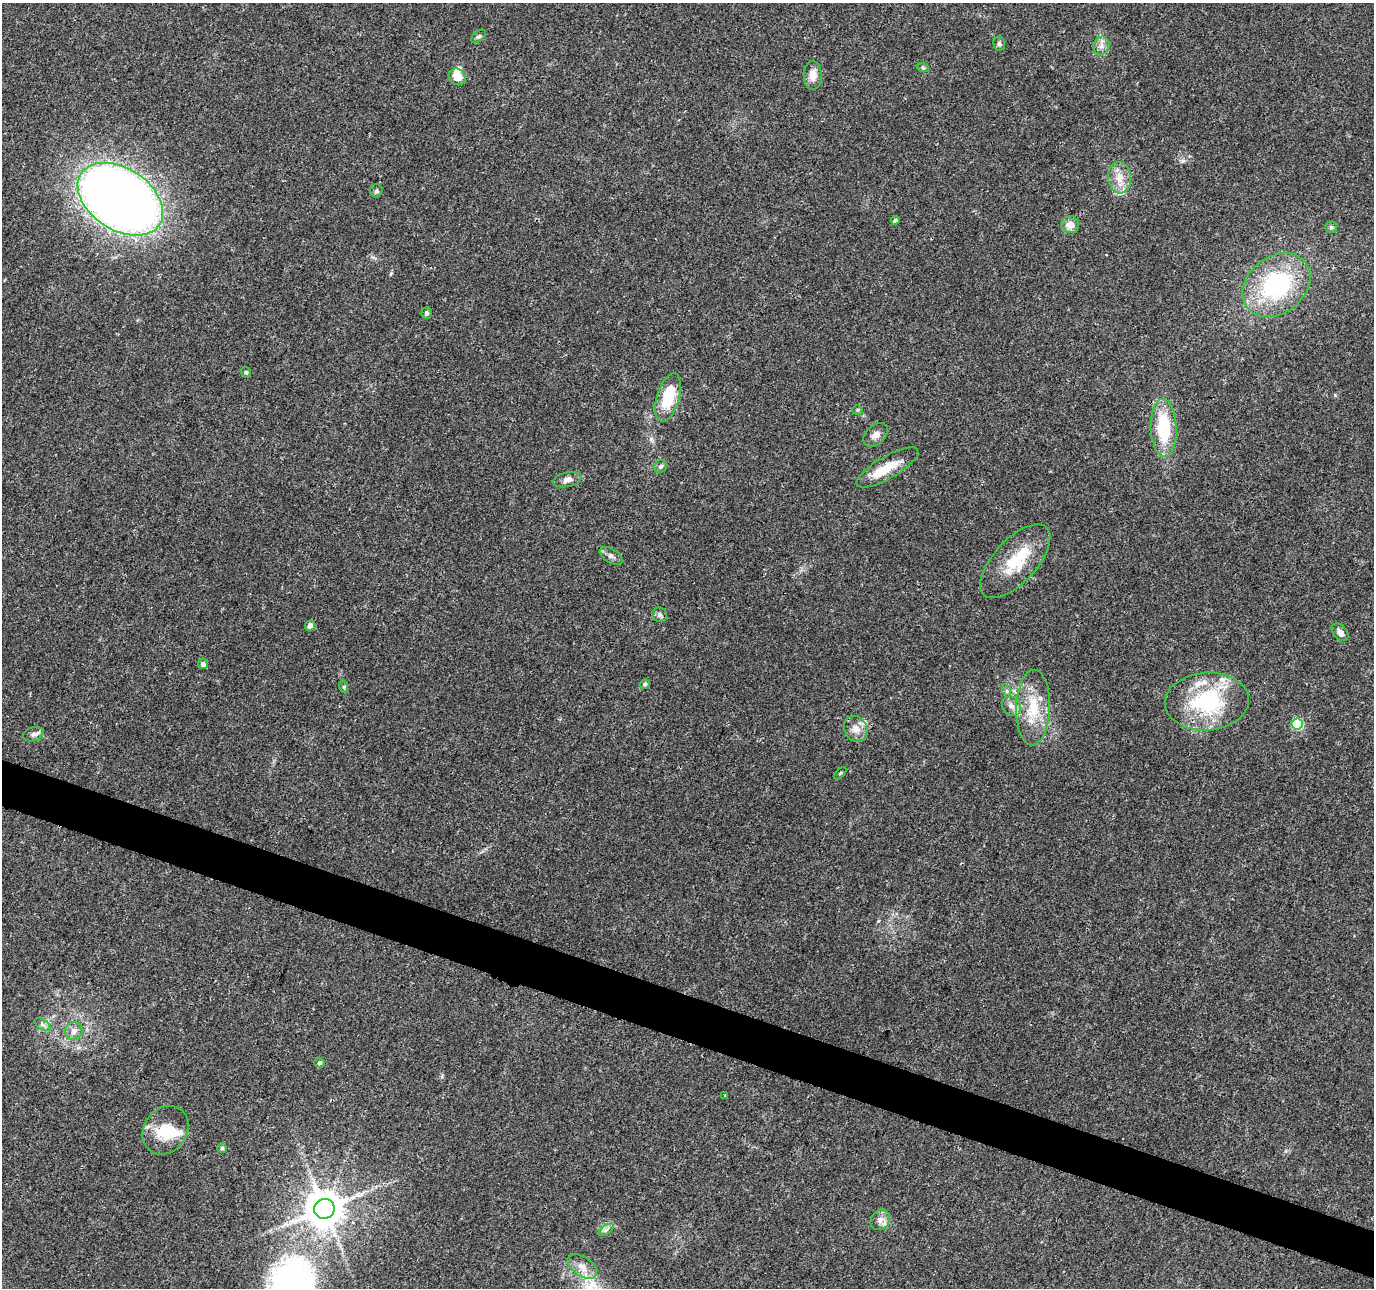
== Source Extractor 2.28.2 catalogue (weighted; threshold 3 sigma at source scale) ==
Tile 6 of 4 x 4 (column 2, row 2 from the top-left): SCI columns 1378-2749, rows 2792-4077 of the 5505 x 5644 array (HDU 1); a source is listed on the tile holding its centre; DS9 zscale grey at full resolution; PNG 1376 x 1290 px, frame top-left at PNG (2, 3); each listed source drawn as its Kron ellipse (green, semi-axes under 4 px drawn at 4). Shown black and unused: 4% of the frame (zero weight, under 3 of 4 exposures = <1% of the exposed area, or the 3 px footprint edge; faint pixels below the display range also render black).
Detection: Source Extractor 2.28.2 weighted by HDU 2 'WHT'; one run over the whole footprint, this tile lists its part. Background 0.0464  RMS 0.0039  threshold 0.0174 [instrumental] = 3 sigma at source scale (4.5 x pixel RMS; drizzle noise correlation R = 1.50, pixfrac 1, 0.0396/0.0396 arcsec/px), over >= 5 px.
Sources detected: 54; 1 inside a brighter object's white glare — neither listed nor drawn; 5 inside a brighter listed object's ellipse — not listed separately; the other 48 listed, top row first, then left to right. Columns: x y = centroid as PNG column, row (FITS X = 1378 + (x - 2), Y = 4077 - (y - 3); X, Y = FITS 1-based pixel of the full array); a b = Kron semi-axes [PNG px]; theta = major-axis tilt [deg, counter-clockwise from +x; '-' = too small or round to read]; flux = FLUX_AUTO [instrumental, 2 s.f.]
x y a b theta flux
478 36 9 5 40 0.78
999 44 7 6 - 0.9
1101 46 9 7 69 2
923 68 6 4 -19 0.51
813 75 14 9 -88 3.5
457 77 9 7 -48 5.4
1119 178 15 11 -84 5
376 191 7 6 - 0.77
120 199 47 31 -33 410
895 220 4 4 - 0.94
1070 225 9 8 - 3.5
1331 227 6 5 - 0.65
1276 285 37 28 37 46
427 313 6 5 - 0.77
246 372 5 4 - 0.52
668 398 25 11 74 16
858 410 5 4 - 0.47
1164 428 29 13 -88 21
876 435 14 9 42 2.4
661 466 7 6 - 0.98
888 467 35 11 30 9
567 480 14 7 12 2.2
611 556 13 6 -31 1.5
1015 561 46 21 47 18
660 615 8 7 - 1.2
310 626 5 5 - 2.6
1340 632 10 6 -50 1.9
203 664 5 5 - 1.3
645 684 5 4 - 0.71
344 687 6 4 -73 0.54
1007 691 7 4 -72 0.67
1207 701 42 29 4 37
1011 706 10 8 -41 2.6
1033 707 38 17 88 15
1297 724 5 5 - 28
856 729 13 11 -60 3.7
33 734 10 7 15 1.4
840 773 7 3 45 0.42
42 1024 8 5 -32 1.1
74 1031 9 8 - 2.4
319 1063 5 5 - 0.77
725 1095 3 3 - 0.4
165 1130 26 21 54 12
222 1148 5 4 - 0.77
324 1209 10 10 - 1100
880 1220 11 9 53 2.4
606 1230 9 4 37 1.1
582 1267 16 9 -34 3.8